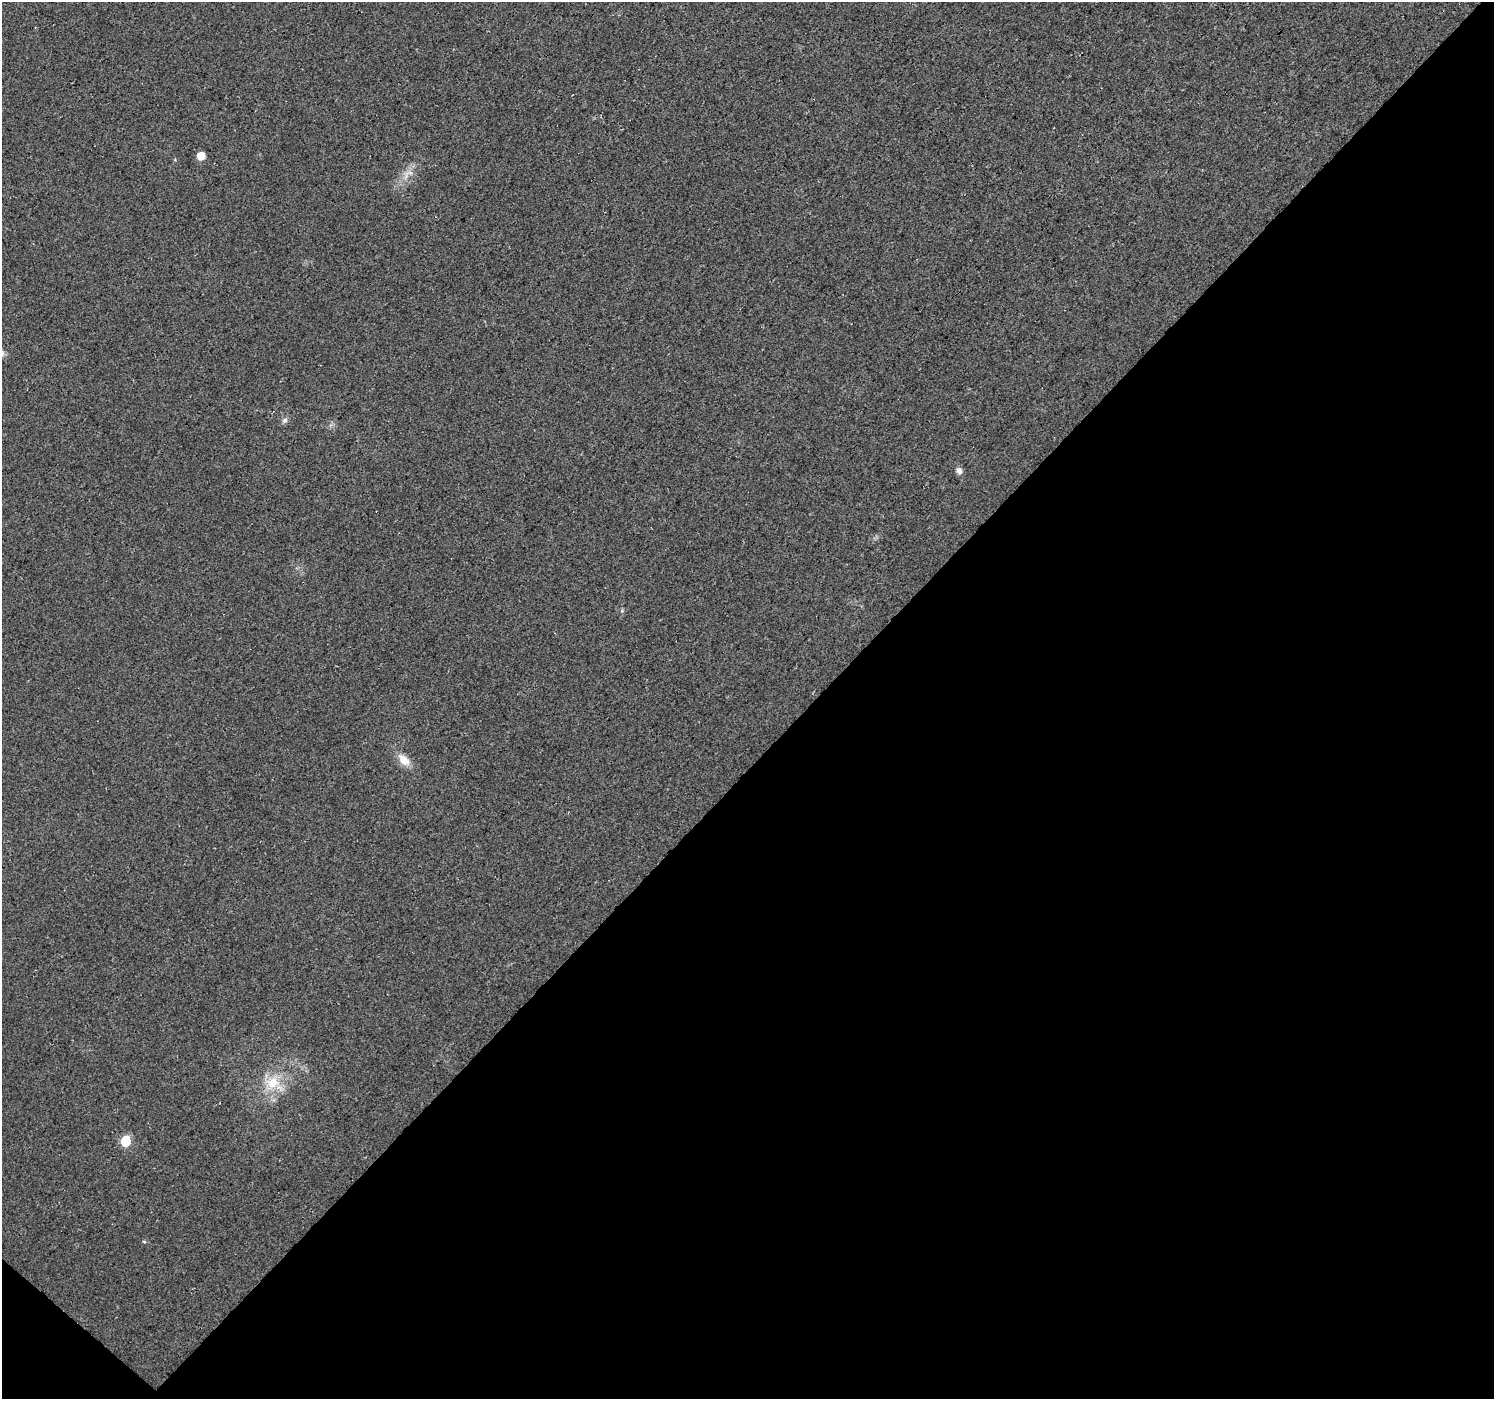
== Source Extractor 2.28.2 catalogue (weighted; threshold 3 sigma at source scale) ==
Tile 15 of 4 x 4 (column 3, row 4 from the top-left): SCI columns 3027-4518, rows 208-1604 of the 6058 x 6067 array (HDU 1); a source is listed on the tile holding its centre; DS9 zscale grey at full resolution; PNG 1496 x 1401 px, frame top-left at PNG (2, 2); no overlay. Shown black and unused: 46% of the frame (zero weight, under 3 of 4 exposures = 5% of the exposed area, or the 3 px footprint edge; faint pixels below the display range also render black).
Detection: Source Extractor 2.28.2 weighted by HDU 2 'WHT'; one run over the whole footprint, this tile lists its part. Background 0.0252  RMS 0.0069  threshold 0.0311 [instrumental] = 3 sigma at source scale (4.5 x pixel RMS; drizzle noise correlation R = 1.50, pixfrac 1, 0.0396/0.0396 arcsec/px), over >= 5 px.
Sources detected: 8; all 8 listed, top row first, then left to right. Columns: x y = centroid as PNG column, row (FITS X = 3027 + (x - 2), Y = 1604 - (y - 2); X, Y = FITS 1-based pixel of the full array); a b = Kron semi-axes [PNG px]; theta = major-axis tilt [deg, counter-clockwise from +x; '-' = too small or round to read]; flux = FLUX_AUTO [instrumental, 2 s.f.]
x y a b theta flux
201 156 6 5 - 12
410 173 9 4 -1 2.4
285 420 8 7 - 2.1
959 471 10 7 -63 3.1
404 760 18 10 -43 8.7
272 1083 20 17 33 19
125 1141 6 6 - 34
144 1242 5 3 - 0.79